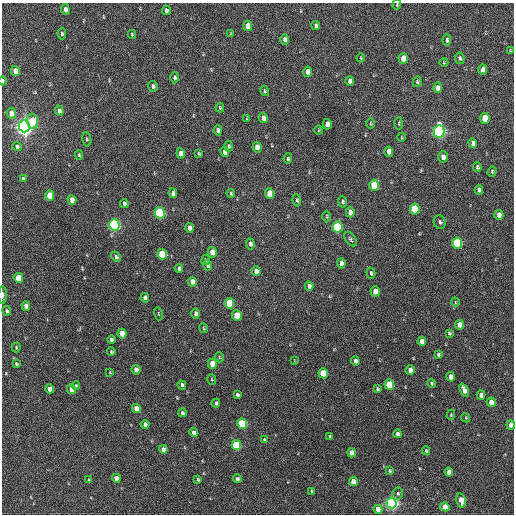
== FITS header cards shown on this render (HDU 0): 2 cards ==
NAXIS1  =                  512 / Axis length
NAXIS2  =                  512 / Axis length

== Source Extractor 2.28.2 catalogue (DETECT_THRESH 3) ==
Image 512 x 512 px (HDU 0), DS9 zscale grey, 1 PNG px = 1 image px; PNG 516 x 516 px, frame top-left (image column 1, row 512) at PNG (2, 3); each listed source drawn as its Kron ellipse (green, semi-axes under 4 px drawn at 4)
Background 532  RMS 15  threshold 45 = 3 sigma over >= 5 px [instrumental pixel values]
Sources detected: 159; all 159 listed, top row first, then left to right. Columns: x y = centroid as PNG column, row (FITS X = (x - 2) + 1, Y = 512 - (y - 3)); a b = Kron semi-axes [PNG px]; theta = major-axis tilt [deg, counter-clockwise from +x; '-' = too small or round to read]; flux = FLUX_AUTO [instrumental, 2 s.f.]
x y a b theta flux
397 5 5 4 - 940
65 9 5 4 - 3900
166 10 5 4 - 2400
316 25 4 3 - 2100
248 26 5 4 - 12000
62 34 6 4 -88 1700
132 34 4 3 - 1200
231 34 4 3 - 840
284 39 5 4 - 3400
447 40 6 4 85 2200
510 50 3 3 - 750
361 58 4 4 - 1000
403 58 5 4 - 14000
460 58 6 4 -79 2100
444 63 4 3 - 820
483 70 5 4 - 6000
15 71 5 4 - 12000
308 72 5 4 - 9400
174 77 6 4 -89 2200
3 81 4 3 - 1900
350 81 5 4 - 4300
417 82 5 4 - 1400
153 86 5 4 - 2300
438 88 5 4 - 5500
265 91 5 3 - 1300
220 108 4 3 - 1100
59 111 5 4 - 2800
11 113 5 5 - 6900
247 118 4 3 - 950
263 118 5 4 - 5500
485 118 5 4 - 23000
32 121 7 5 -82 20000
370 123 5 2 - 900
399 123 6 3 89 1100
327 124 5 4 - 7000
24 126 6 5 - 780000
218 130 5 4 - 4500
318 130 5 3 - 970
439 132 6 5 - 290000
401 137 4 3 - 820
87 139 7 4 -79 1600
473 143 5 4 - 3600
229 146 5 3 - 1400
17 147 4 3 - 2100
257 147 5 4 - 9200
225 152 5 4 - 4500
389 152 5 4 - 6400
181 153 5 4 - 7700
199 154 4 3 - 1200
79 155 5 4 - 1000
443 157 5 4 - 5200
288 159 5 4 - 1600
477 167 5 3 - 1800
492 171 5 4 - 1200
23 179 4 3 - 2400
374 185 5 5 - 32000
479 190 5 4 - 3300
173 193 5 4 - 4300
231 193 4 3 - 1200
270 194 5 4 - 19000
50 195 5 4 - 21000
72 200 5 4 - 10000
297 200 6 4 -83 2000
343 202 6 4 -81 1700
124 203 4 3 - 2600
415 209 5 5 - 49000
350 212 5 4 - 5500
160 213 5 5 - 130000
499 215 5 4 - 7100
327 216 6 3 90 1000
440 222 7 6 - 2500
114 225 5 5 - 220000
337 227 5 5 - 87000
190 228 5 4 - 4500
351 239 8 5 -54 2100
457 243 5 5 - 72000
250 244 6 4 -84 2700
212 252 5 4 - 12000
162 254 5 5 - 37000
116 257 5 4 - 2400
205 260 5 4 - 1400
341 263 5 4 - 5500
207 265 5 4 - 2400
179 268 4 4 - 2700
256 271 5 4 - 6200
371 273 6 3 -76 1600
18 278 5 4 - 19000
192 282 5 4 - 9100
309 286 5 4 - 4200
375 291 5 4 - 9300
3 295 9 3 89 2700
145 298 5 4 - 4300
455 302 4 3 - 690
229 303 5 5 - 39000
26 306 4 4 - 5800
7 311 5 4 - 2000
196 313 5 4 - 3100
158 314 6 3 -77 930
237 315 5 4 - 27000
460 325 5 4 - 8900
204 328 5 3 - 1000
122 333 5 4 - 18000
449 333 4 3 - 1300
111 339 4 4 - 2700
422 341 5 4 - 8400
16 347 5 3 - 1100
111 352 4 4 - 1600
438 354 3 3 - 1600
219 357 5 3 - 970
294 360 4 2 - 720
355 361 4 4 - 3400
16 364 4 4 - 1300
212 364 5 4 - 19000
136 370 5 4 - 6000
410 370 4 4 - 6600
110 372 4 4 - 840
323 373 5 4 - 27000
451 377 4 4 - 6600
212 379 5 3 - 1000
432 383 4 4 - 1300
76 385 4 4 - 1000
182 385 5 4 - 2400
389 385 5 4 - 40000
50 389 4 4 - 6600
71 389 5 4 - 7400
377 389 4 3 - 1400
464 390 7 4 -65 6800
237 395 4 3 - 2000
481 395 4 4 - 5000
491 402 5 4 - 11000
216 403 4 3 - 2200
136 408 5 4 - 11000
182 413 4 3 - 2600
451 415 5 4 - 1100
466 418 5 3 - 930
145 424 4 4 - 4300
242 424 5 5 - 80000
511 425 4 4 - 7800
194 433 4 4 - 6100
398 434 4 3 - 3400
330 437 3 3 - 1300
264 440 4 3 - 2200
236 445 5 4 - 59000
163 449 4 4 - 4900
426 451 4 3 - 1500
352 453 4 4 - 7400
389 471 4 3 - 1300
449 472 4 4 - 8300
116 478 4 4 - 10000
237 479 4 4 - 2200
89 480 3 3 - 1000
198 480 3 3 - 1600
353 481 4 4 - 12000
312 491 3 2 - 1100
398 494 6 5 - 1700
461 500 7 4 -77 13000
391 503 5 5 - 330000
445 507 4 4 - 18000
378 509 4 4 - 9500
At the frame edge (FLAGS 8, measured only in part): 4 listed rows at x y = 397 5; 3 81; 3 295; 511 425